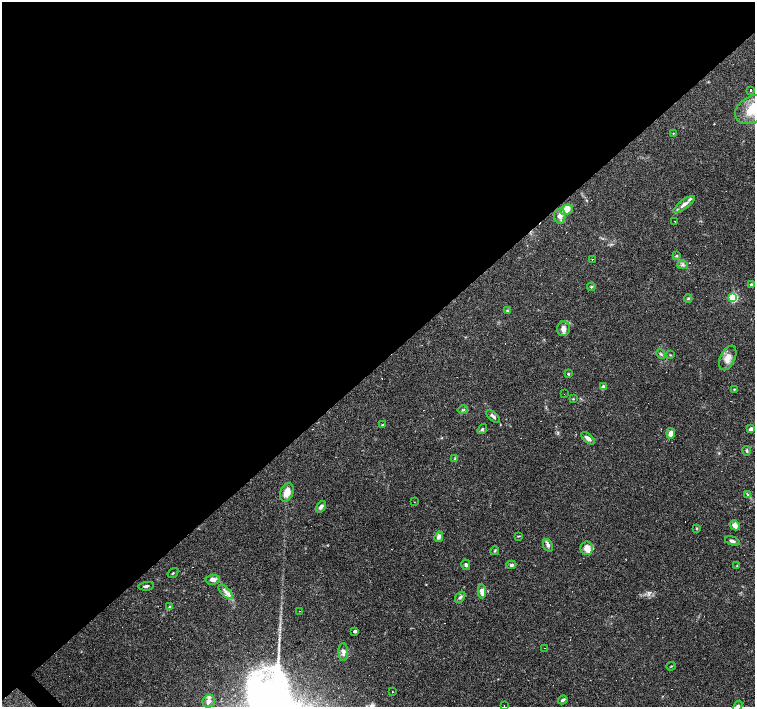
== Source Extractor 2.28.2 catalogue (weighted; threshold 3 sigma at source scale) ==
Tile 2 of 4 x 4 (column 2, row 1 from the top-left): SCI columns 1505-3009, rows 4377-5785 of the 6018 x 6000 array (HDU 1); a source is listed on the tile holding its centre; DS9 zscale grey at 2 x 2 block average (1 PNG px = mean of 2 x 2 image px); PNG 757 x 709 px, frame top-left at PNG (2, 2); each listed source drawn as its Kron ellipse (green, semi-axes under 4 px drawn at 4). Shown black and unused: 52% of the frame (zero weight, under 3 of 4 exposures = <1% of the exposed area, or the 3 px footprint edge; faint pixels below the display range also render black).
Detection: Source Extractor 2.28.2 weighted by HDU 2 'WHT'; one run over the whole footprint, this tile lists its part. Background 0.105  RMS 0.0053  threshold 0.0237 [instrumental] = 3 sigma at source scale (4.5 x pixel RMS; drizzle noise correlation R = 1.50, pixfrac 1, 0.0396/0.0396 arcsec/px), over >= 5 px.
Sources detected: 106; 36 cosmic-ray / hot-pixel residue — neither listed nor drawn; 5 inside a brighter listed object's ellipse — not listed separately; the other 65 listed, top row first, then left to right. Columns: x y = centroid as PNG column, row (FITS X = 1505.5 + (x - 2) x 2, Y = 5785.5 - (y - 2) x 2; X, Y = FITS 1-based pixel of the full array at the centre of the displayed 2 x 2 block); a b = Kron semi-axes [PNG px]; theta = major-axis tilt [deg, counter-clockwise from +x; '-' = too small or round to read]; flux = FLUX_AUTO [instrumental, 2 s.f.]
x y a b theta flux
751 90 2 2 - 4.2
753 109 19 13 28 28
673 133 3 2 - 0.47
684 204 13 4 36 6.9
567 210 6 4 27 15
560 216 7 6 - 5.7
675 221 2 2 - 0.9
677 256 4 3 - 1.6
592 259 2 2 - 0.94
682 265 5 3 - 2.4
751 284 3 3 - 2.1
591 287 4 3 - 1.4
688 298 4 3 - 1.6
733 298 4 3 - 78
507 310 4 3 - 1.2
563 329 7 6 - 7.3
661 354 5 3 - 1.6
670 355 3 2 - 0.8
728 358 13 7 64 11
568 374 3 3 - 1.2
603 387 4 3 - 5.2
734 389 3 2 - 0.83
564 394 2 2 - 3.2
573 399 3 2 - 0.76
463 410 5 3 - 1.6
493 416 8 3 -44 3.1
383 425 4 2 - 1.3
482 429 5 3 - 1.9
751 429 3 2 - 5.7
671 433 5 4 - 8.8
588 438 8 4 -40 4.6
747 451 4 4 - 1.9
455 459 4 3 - 1.3
287 492 9 6 68 14
748 495 3 3 - 1.2
414 502 2 2 - 0.43
321 507 6 4 54 3.6
735 525 5 4 - 7.9
697 528 3 2 - 1.2
518 536 4 2 - 0.93
439 537 5 4 - 4.2
732 541 8 3 -17 3.7
548 545 6 4 -66 3.3
587 548 7 6 - 11
495 551 4 3 - 1.3
466 565 5 4 - 2.3
511 565 5 4 - 2.3
737 566 3 2 - 0.7
173 573 6 2 34 1.1
213 580 7 5 3 6.1
146 586 8 3 8 2.6
482 591 7 4 -87 7.6
226 592 9 4 -47 5.5
460 597 6 4 53 2.7
170 607 4 3 - 1.5
299 611 2 2 - 0.77
355 631 2 2 - 4.4
545 648 2 2 - 0.31
343 652 9 5 -87 4.9
671 666 4 2 - 0.74
392 692 2 2 - 2.2
563 700 5 3 - 2.7
209 701 6 6 - 4.4
504 705 2 2 - 0.44
738 706 6 3 60 2.6
Isophote crosses this tile's border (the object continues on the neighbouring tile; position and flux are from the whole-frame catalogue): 2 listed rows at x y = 753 109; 738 706
Diffuse or blended objects may show on this block-average render without a row.